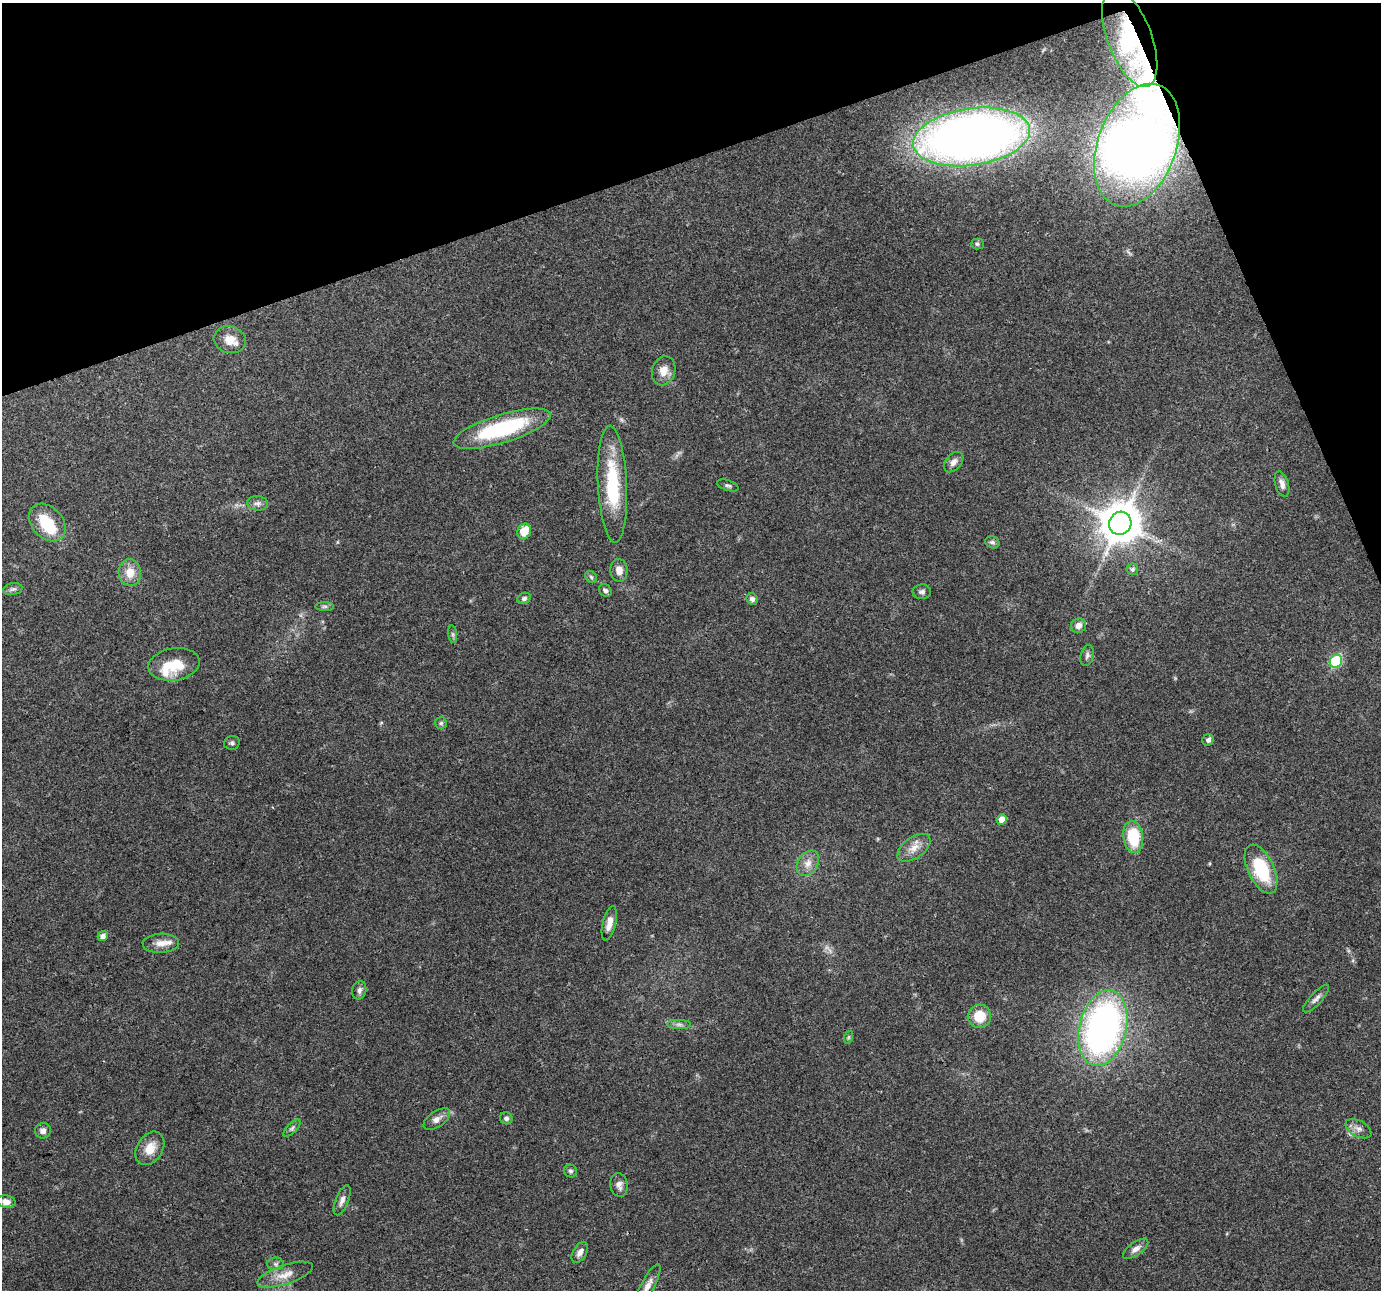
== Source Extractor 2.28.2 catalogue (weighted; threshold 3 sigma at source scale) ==
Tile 3 of 4 x 4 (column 3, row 1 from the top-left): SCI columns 2758-4136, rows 3939-5226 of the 5516 x 5358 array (HDU 1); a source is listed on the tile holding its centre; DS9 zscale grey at full resolution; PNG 1383 x 1292 px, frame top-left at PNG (2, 3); each listed source drawn as its Kron ellipse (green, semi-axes under 4 px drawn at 4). Shown black and unused: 17% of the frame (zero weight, under 3 of 4 exposures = <1% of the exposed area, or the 3 px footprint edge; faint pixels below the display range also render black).
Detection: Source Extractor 2.28.2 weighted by HDU 2 'WHT'; one run over the whole footprint, this tile lists its part. Background 0.0893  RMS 0.0052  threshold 0.0236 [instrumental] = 3 sigma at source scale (4.5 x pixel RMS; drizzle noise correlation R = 1.50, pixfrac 1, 0.0396/0.0396 arcsec/px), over >= 5 px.
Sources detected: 68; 1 too faint to see at this stretch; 1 inside a brighter object's white glare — neither listed nor drawn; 3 inside a brighter listed object's ellipse — not listed separately; the other 63 listed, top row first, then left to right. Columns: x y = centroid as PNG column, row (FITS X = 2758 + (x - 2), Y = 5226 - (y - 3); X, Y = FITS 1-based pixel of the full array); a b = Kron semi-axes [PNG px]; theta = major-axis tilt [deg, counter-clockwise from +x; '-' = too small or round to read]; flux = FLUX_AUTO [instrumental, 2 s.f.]
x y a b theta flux
1130 38 52 22 -69 38
972 137 59 28 8 510
1137 145 64 39 70 550
977 244 6 5 - 0.93
230 340 16 13 -16 6.5
664 371 15 11 72 5.5
502 429 51 14 17 54
954 462 12 7 49 2.6
612 484 58 14 -87 36
1282 484 13 7 -74 2.8
728 485 11 5 -18 1.3
257 503 10 7 -4 2.2
47 523 21 15 -47 18
1120 523 12 11 - 1700
524 531 8 6 67 8.5
992 542 7 6 - 1.4
1132 569 6 5 - 1.2
619 570 11 8 -86 4.1
130 573 13 11 -84 7.2
591 577 7 5 -46 1
13 589 9 6 10 1.4
605 591 7 5 -44 1.6
922 592 9 7 2 1.7
524 598 7 5 24 1.6
752 599 6 5 - 1.8
325 606 9 4 0 1.2
1078 626 7 7 - 3.1
453 634 9 4 -81 1.1
1087 655 10 6 75 1.8
1336 661 7 6 - 45
174 664 26 16 9 15
441 723 6 6 - 0.97
1208 740 6 5 - 1.6
232 743 8 7 - 1.3
1002 819 5 5 - 4.5
1133 837 16 10 -83 22
914 848 19 10 36 6.1
808 863 13 10 58 4.6
1261 869 26 13 -65 28
609 923 17 6 76 4.3
103 936 5 5 - 2.2
161 943 18 9 2 4.9
359 990 9 7 77 1.9
1316 998 18 5 47 2.4
979 1016 12 11 - 12
679 1024 12 4 0 1.6
1103 1028 38 23 76 200
849 1037 6 4 71 0.72
506 1118 6 6 - 1.5
437 1119 15 8 35 3.5
292 1128 11 5 45 1.5
1358 1129 14 8 -28 3.1
43 1131 8 7 - 2.7
150 1148 18 12 57 8
571 1171 7 6 - 1.2
619 1185 12 8 -79 2.8
342 1200 16 6 68 2.7
6 1202 9 6 -9 2.7
1136 1249 15 6 35 2.7
580 1252 12 6 59 2.8
276 1264 8 6 0 1.5
285 1275 29 9 19 7.1
648 1286 24 6 63 4.2
Overlapping masked pixels (flux is a lower limit): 2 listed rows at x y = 1130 38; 1137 145
Isophote crosses this tile's border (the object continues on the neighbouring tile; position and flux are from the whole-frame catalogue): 1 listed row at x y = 648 1286